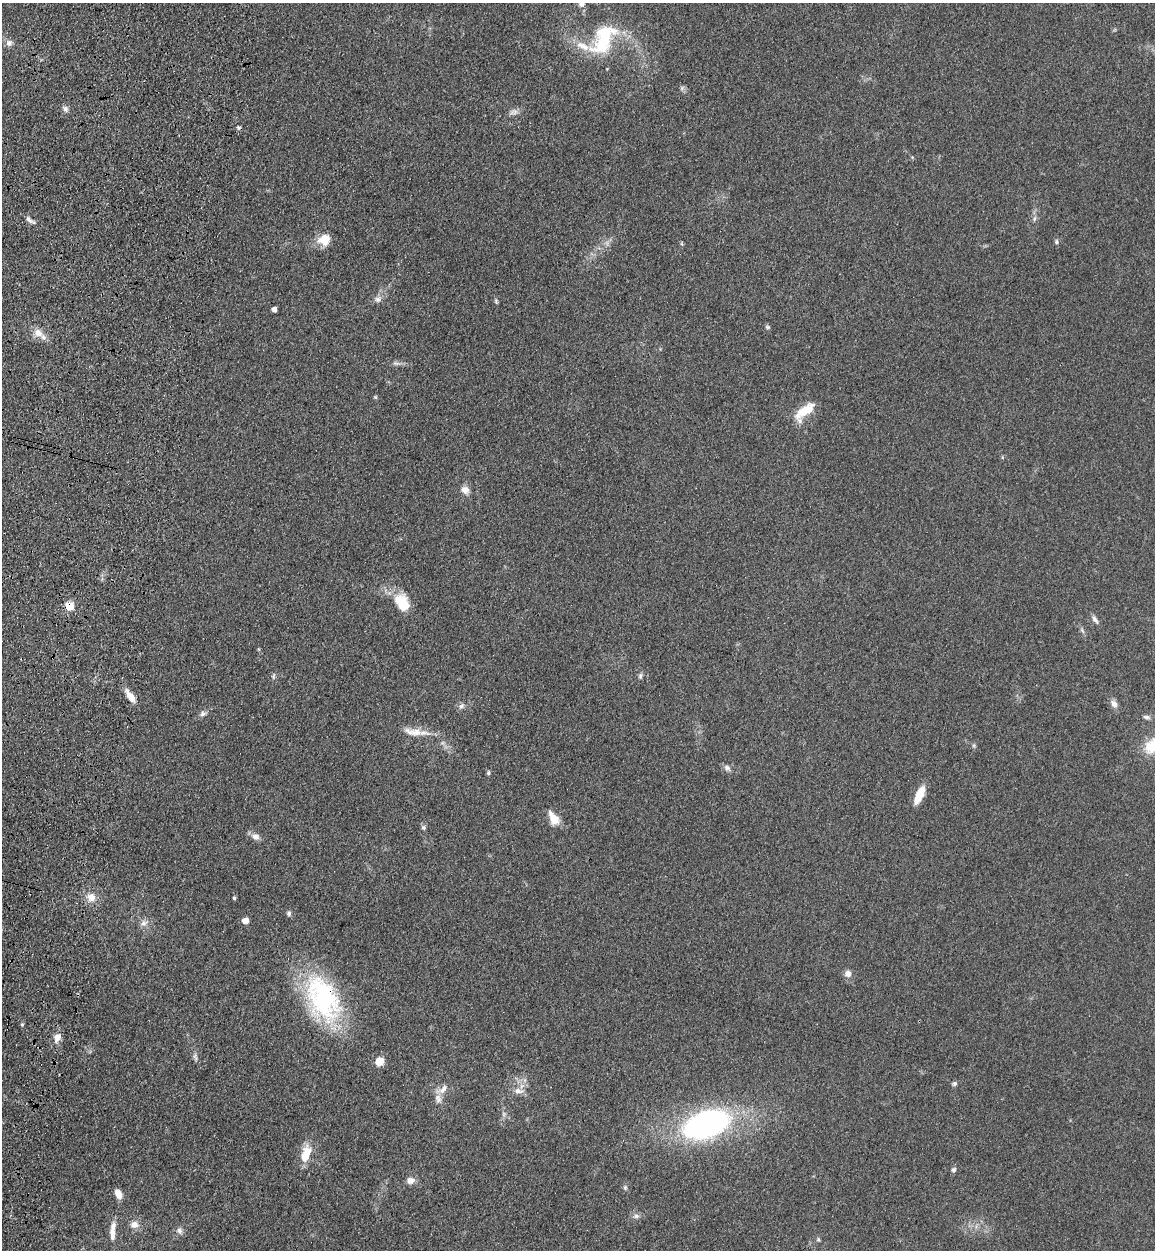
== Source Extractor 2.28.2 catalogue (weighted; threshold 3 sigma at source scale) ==
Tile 7 of 4 x 4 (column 3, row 2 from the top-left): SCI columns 2665-3817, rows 2534-3781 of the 5209 x 5064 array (HDU 1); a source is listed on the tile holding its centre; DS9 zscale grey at full resolution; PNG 1157 x 1252 px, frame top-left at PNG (2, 3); no overlay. Shown black and unused: <1% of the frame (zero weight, under 3 of 4 exposures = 6% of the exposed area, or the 3 px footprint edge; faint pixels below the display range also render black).
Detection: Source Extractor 2.28.2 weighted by HDU 2 'WHT'; one run over the whole footprint, this tile lists its part. Background 0.135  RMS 0.0077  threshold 0.0348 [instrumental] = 3 sigma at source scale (4.5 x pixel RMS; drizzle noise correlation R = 1.50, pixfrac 1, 0.05/0.05 arcsec/px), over >= 5 px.
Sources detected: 66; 1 cosmic-ray / hot-pixel residue — not listed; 2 inside a brighter listed object's ellipse — not listed separately; the other 63 listed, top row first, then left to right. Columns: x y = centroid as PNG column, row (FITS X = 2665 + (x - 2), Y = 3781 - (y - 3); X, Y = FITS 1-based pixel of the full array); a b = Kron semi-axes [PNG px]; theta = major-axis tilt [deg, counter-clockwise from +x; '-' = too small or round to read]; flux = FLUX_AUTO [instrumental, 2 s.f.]
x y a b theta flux
582 4 8 6 19 2.9
603 39 44 24 59 52
9 43 9 8 - 3.5
682 88 6 5 - 1.6
65 109 9 7 -51 2.7
514 112 12 7 25 3.4
1035 218 6 4 70 1.4
29 219 13 6 -48 3.1
324 239 13 11 33 14
1056 242 6 5 - 1.5
378 299 9 8 - 3.3
496 301 6 4 -61 1.2
274 309 4 4 - 4.7
768 327 7 4 -26 1.3
38 333 13 9 -38 7.4
396 363 10 5 -7 2.4
375 397 5 5 - 0.91
805 411 30 12 40 18
465 490 10 9 - 5.2
402 603 24 15 -61 21
69 606 5 5 - 41
1095 619 12 5 -59 2.8
1082 631 9 4 -59 1.8
273 676 7 5 73 1.5
640 676 8 5 80 1.7
130 696 16 6 -56 8.7
1114 704 12 8 -53 3.7
461 706 10 7 53 2.6
203 714 9 6 22 2.5
1146 717 9 5 -9 2.2
414 732 35 9 -7 12
1153 746 22 17 38 22
727 768 10 8 -41 3
488 773 6 4 89 1.2
919 795 20 8 65 15
554 818 17 10 -58 9.9
423 827 7 6 - 1.7
255 836 11 8 -24 4.6
91 897 12 11 - 7.7
234 898 4 3 - 1.3
289 913 7 6 - 1.9
245 921 5 5 - 9.9
143 923 11 8 42 4
848 974 8 8 - 4.1
323 999 57 33 -67 120
22 1025 5 4 - 0.95
57 1037 9 7 63 7
195 1057 11 5 -84 2.3
379 1061 5 5 - 33
955 1083 6 6 - 1.7
442 1089 19 9 36 6.4
519 1091 15 7 -5 5.3
706 1124 34 19 19 240
306 1154 24 12 72 15
954 1170 7 6 - 1.9
411 1180 10 9 - 4.6
625 1187 6 5 - 1.4
118 1194 12 7 -63 6.5
636 1216 8 7 - 2.9
134 1224 11 9 5 5.6
113 1231 24 7 86 8.5
180 1231 10 7 -59 3
818 1239 6 5 - 1.3
Overlapping masked pixels (flux is a lower limit): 2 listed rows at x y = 69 606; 323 999
Isophote crosses this tile's border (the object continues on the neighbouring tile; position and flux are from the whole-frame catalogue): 2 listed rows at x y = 582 4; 1153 746